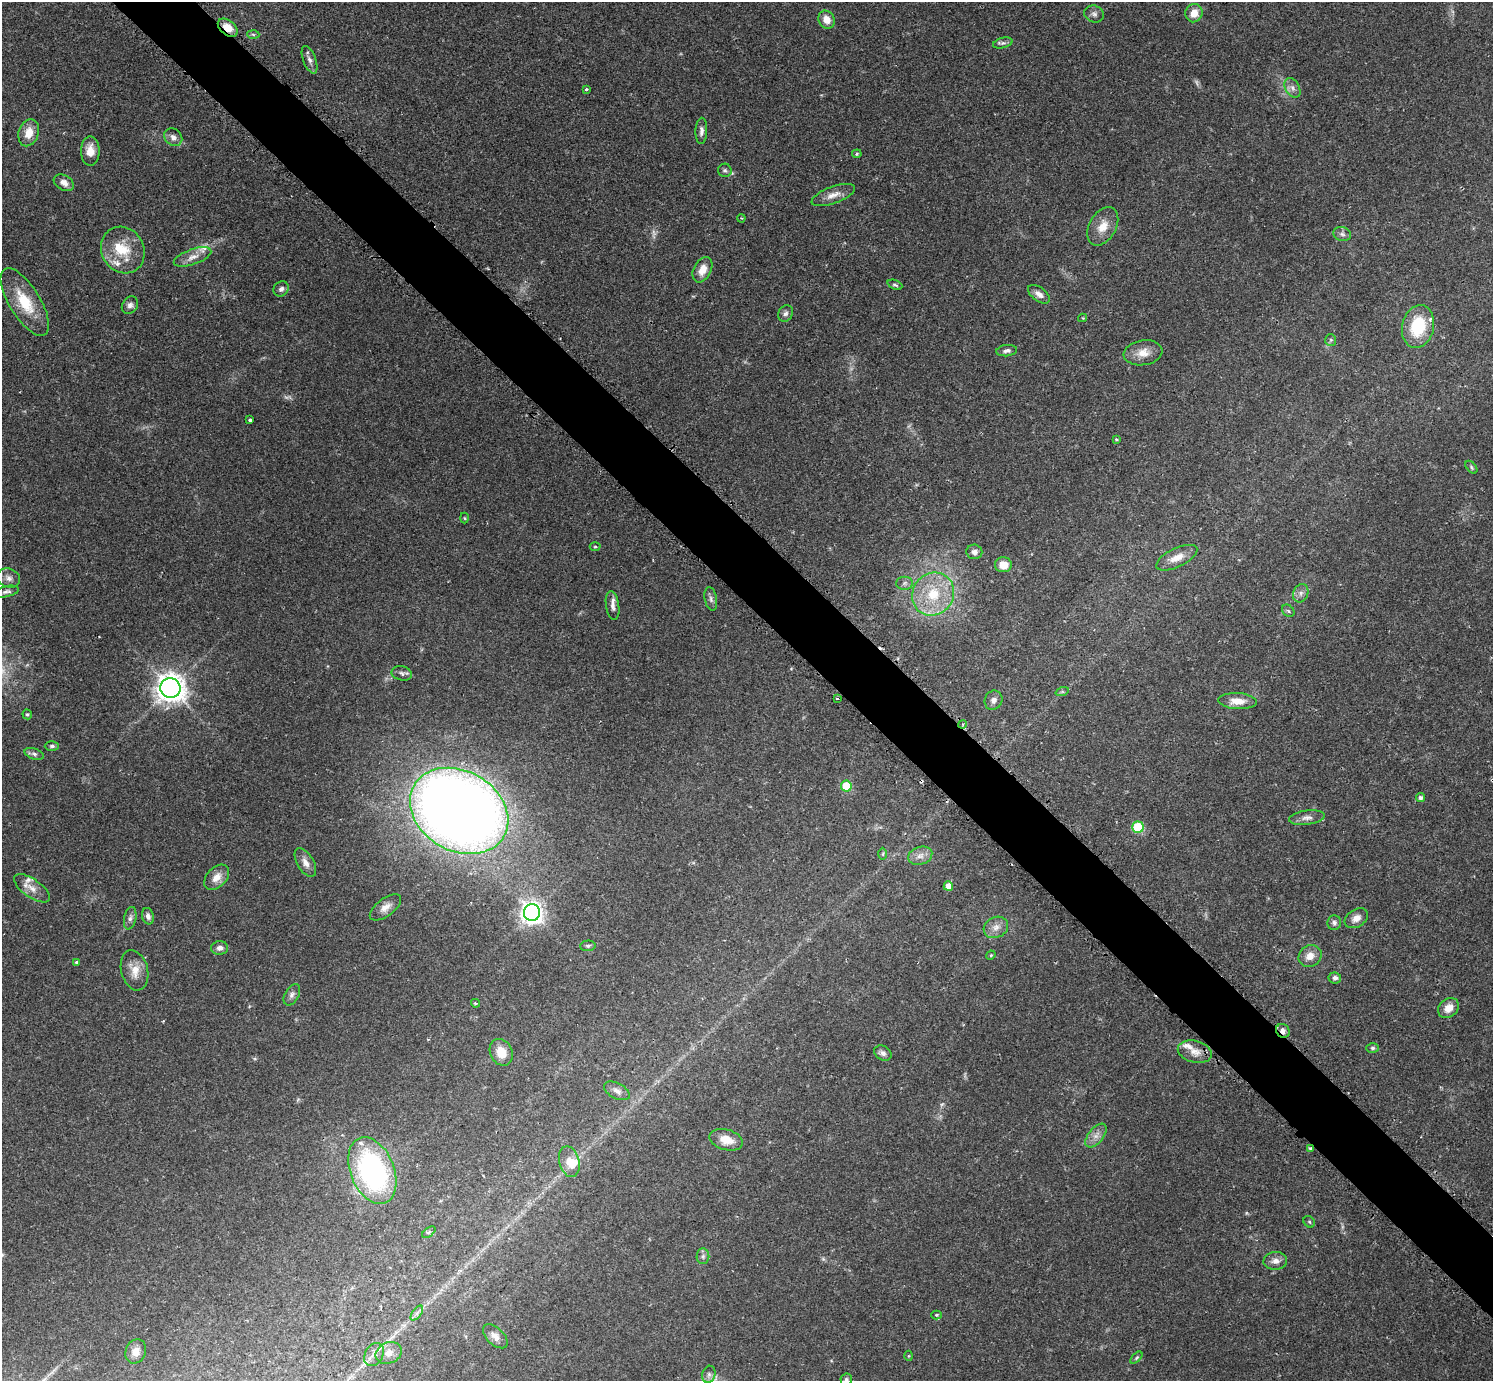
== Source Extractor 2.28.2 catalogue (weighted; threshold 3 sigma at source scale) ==
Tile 6 of 4 x 4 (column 2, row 2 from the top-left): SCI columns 1519-3009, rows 2948-4326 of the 6041 x 6040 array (HDU 1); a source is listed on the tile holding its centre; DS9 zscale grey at full resolution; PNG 1495 x 1383 px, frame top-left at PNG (2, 2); each listed source drawn as its Kron ellipse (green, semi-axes under 4 px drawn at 4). Shown black and unused: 5% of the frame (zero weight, under 2 of 3 exposures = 2% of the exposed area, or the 3 px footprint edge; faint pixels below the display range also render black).
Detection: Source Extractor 2.28.2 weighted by HDU 2 'WHT'; one run over the whole footprint, this tile lists its part. Background 0.079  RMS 0.0056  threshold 0.0251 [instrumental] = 3 sigma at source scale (4.5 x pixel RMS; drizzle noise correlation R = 1.50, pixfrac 1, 0.05/0.05 arcsec/px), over >= 5 px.
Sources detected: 129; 4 too faint to see at this stretch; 1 inside a brighter object's white glare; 4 cosmic-ray / hot-pixel residue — neither listed nor drawn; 7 inside a brighter listed object's ellipse — not listed separately; the other 113 listed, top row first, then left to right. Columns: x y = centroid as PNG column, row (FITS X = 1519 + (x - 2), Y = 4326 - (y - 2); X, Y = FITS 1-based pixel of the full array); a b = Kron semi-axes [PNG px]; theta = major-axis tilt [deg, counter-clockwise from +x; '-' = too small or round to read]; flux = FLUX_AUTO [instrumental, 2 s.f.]
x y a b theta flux
1194 13 9 8 - 6.5
1094 14 10 8 -21 2.2
827 20 9 7 -63 5.7
228 28 11 7 -40 6.8
253 34 6 4 -3 0.9
1003 43 10 5 14 1.7
310 60 14 6 -69 2.5
1292 88 11 7 -60 2.4
586 89 3 3 - 1.1
701 131 13 6 88 2.3
29 133 14 10 72 7.8
173 137 10 8 -44 3
90 151 14 9 -90 6.6
857 154 5 4 - 0.64
725 170 7 7 - 1.3
64 183 11 7 -30 3.7
833 195 23 8 20 5.4
741 218 4 3 - 0.52
1103 226 21 13 60 8.2
1342 234 9 7 -17 1.9
123 250 24 21 -59 17
192 257 19 7 19 4.9
702 270 13 8 62 6.3
895 285 8 4 -22 1.1
281 289 8 7 - 2.1
1039 294 12 7 -36 3.1
25 302 38 15 -58 20
130 305 9 7 53 2.2
786 313 8 7 - 1.9
1083 318 4 4 - 0.63
1418 326 22 16 78 27
1331 340 6 5 - 0.94
1007 351 10 5 6 1.8
1143 353 19 12 9 7
250 420 4 3 - 1
1116 439 4 3 - 0.64
1471 467 7 4 -51 0.98
465 518 5 3 - 0.54
595 547 5 3 - 0.62
974 552 8 7 - 2.7
1177 558 22 9 26 6.9
1003 565 8 7 - 7
9 578 12 9 -20 3.4
905 583 8 6 1 1.8
6 592 13 5 12 1.8
1301 593 9 7 68 2.4
933 594 22 20 52 23
711 599 12 6 -79 1.9
612 605 15 6 -82 2.9
1288 611 7 5 -44 1.1
402 673 10 7 -14 1.7
170 688 10 10 - 670
1062 692 7 4 18 0.84
837 698 3 3 - 2.7
993 700 10 8 62 2.7
1237 701 19 8 -3 6.7
27 714 5 4 - 0.85
963 724 4 3 - 0.75
52 746 7 4 0 1.1
34 754 10 5 -19 1.5
846 786 5 5 - 20
1420 798 4 4 - 1.4
459 811 52 40 -30 860
1307 818 18 7 8 3.3
1138 827 5 5 - 35
883 854 6 4 89 0.71
920 856 12 9 18 3.8
305 862 16 8 -60 4
217 877 15 9 47 5.4
948 886 5 5 - 6.6
32 888 21 9 -35 5.6
385 907 18 9 37 4.5
532 913 8 8 - 430
148 916 8 6 -75 2.3
130 918 11 6 78 2
1356 918 13 8 32 4
1334 923 7 7 - 1.6
996 927 13 10 27 4.2
588 946 7 5 3 1.2
220 948 8 7 - 2.7
991 955 5 4 - 0.54
1310 956 12 10 33 5.6
76 962 4 4 - 0.86
135 970 20 13 -76 7.6
1335 978 6 5 - 1.6
292 995 11 7 60 2.1
475 1003 4 3 - 0.71
1448 1008 11 9 39 5.7
1283 1031 7 6 - 2.5
1373 1048 6 5 - 1
501 1052 14 11 -65 8.8
1195 1052 17 11 -15 5.7
883 1053 9 7 -35 2.2
617 1091 14 7 -27 3
1096 1136 14 7 51 3.8
726 1140 17 10 -16 8.1
1310 1148 4 3 - 0.67
569 1162 16 10 -76 6
372 1171 35 22 -68 100
1309 1222 6 5 - 0.88
429 1232 8 4 36 0.93
703 1256 8 6 88 1.7
1275 1261 12 9 4 3.4
417 1313 8 4 53 1.5
936 1315 5 4 - 0.7
495 1336 15 8 -43 3.8
136 1351 12 10 66 4.9
389 1353 13 10 23 4.8
374 1354 12 9 58 3.5
909 1356 5 3 - 0.51
1136 1358 7 4 44 0.81
709 1374 9 6 76 2
846 1379 6 6 - 1.1
Overlapping masked pixels (flux is a lower limit): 3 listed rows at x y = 228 28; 963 724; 1283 1031
Isophote crosses this tile's border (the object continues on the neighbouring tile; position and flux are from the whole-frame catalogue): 1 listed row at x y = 846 1379